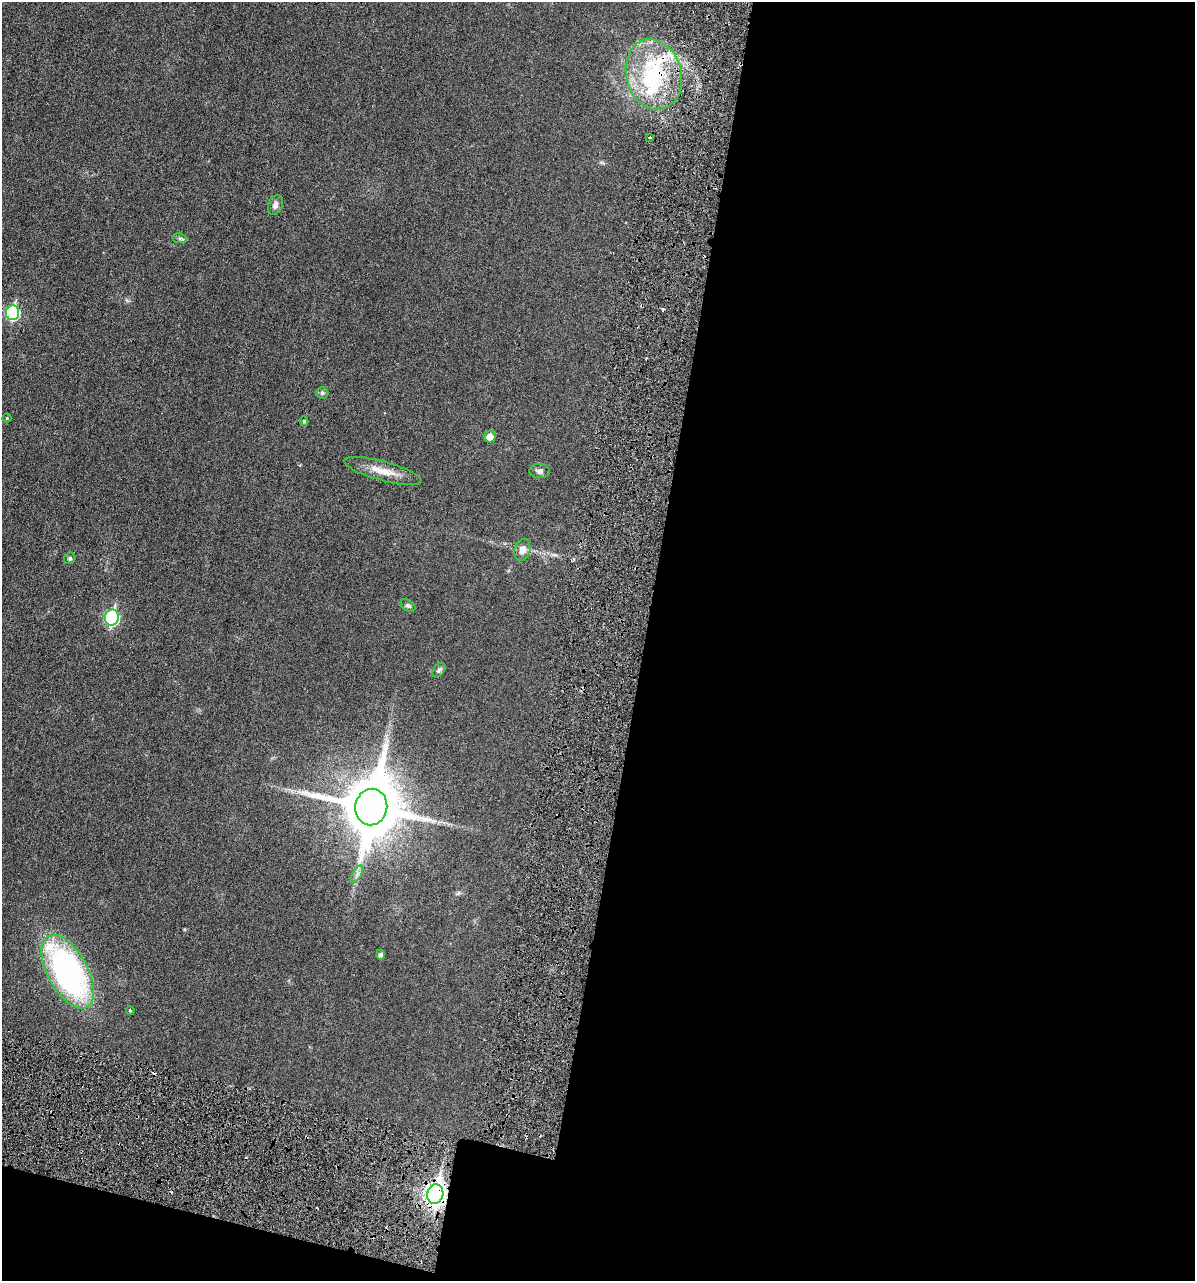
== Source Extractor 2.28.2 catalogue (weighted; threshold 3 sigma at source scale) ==
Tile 16 of 4 x 4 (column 4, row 4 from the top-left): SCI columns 3718-4910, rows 49-1327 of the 5153 x 5187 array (HDU 1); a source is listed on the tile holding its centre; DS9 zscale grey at full resolution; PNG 1197 x 1283 px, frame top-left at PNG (2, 2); each listed source drawn as its Kron ellipse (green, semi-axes under 4 px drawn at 4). Shown black and unused: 49% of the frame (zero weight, under 3 of 6 exposures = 1% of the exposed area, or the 3 px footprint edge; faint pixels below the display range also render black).
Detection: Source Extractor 2.28.2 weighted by HDU 2 'WHT'; one run over the whole footprint, this tile lists its part. Background 0.0305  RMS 0.0046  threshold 0.0186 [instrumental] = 3 sigma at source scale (4.09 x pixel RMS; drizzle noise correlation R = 1.36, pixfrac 0.8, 0.05/0.05 arcsec/px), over >= 5 px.
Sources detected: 26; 3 cosmic-ray / hot-pixel residue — neither listed nor drawn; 1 inside a brighter listed object's ellipse — not listed separately; the other 22 listed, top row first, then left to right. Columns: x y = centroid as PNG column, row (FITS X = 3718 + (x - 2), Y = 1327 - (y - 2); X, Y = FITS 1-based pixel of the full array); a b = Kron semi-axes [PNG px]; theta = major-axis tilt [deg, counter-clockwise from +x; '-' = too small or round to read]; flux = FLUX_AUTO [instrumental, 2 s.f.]
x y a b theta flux
654 74 36 27 -75 36
650 137 3 3 - 0.46
275 205 10 7 66 1.6
180 238 7 4 -7 0.77
13 313 7 6 - 47
322 393 6 6 - 0.69
7 418 4 4 - 0.37
304 421 4 4 - 0.54
490 437 6 5 - 3.5
383 471 40 9 -15 6.7
539 471 10 7 -1 1.4
522 550 11 8 76 3.1
70 558 6 5 - 0.74
408 606 8 5 -36 0.78
112 618 8 7 - 52
439 670 8 5 49 0.88
371 807 18 16 78 2700
357 874 9 4 59 1.1
380 955 5 4 - 1
68 972 40 20 -61 110
130 1011 4 3 - 0.42
435 1194 10 8 77 220
Overlapping masked pixels (flux is a lower limit): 2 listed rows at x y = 654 74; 435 1194